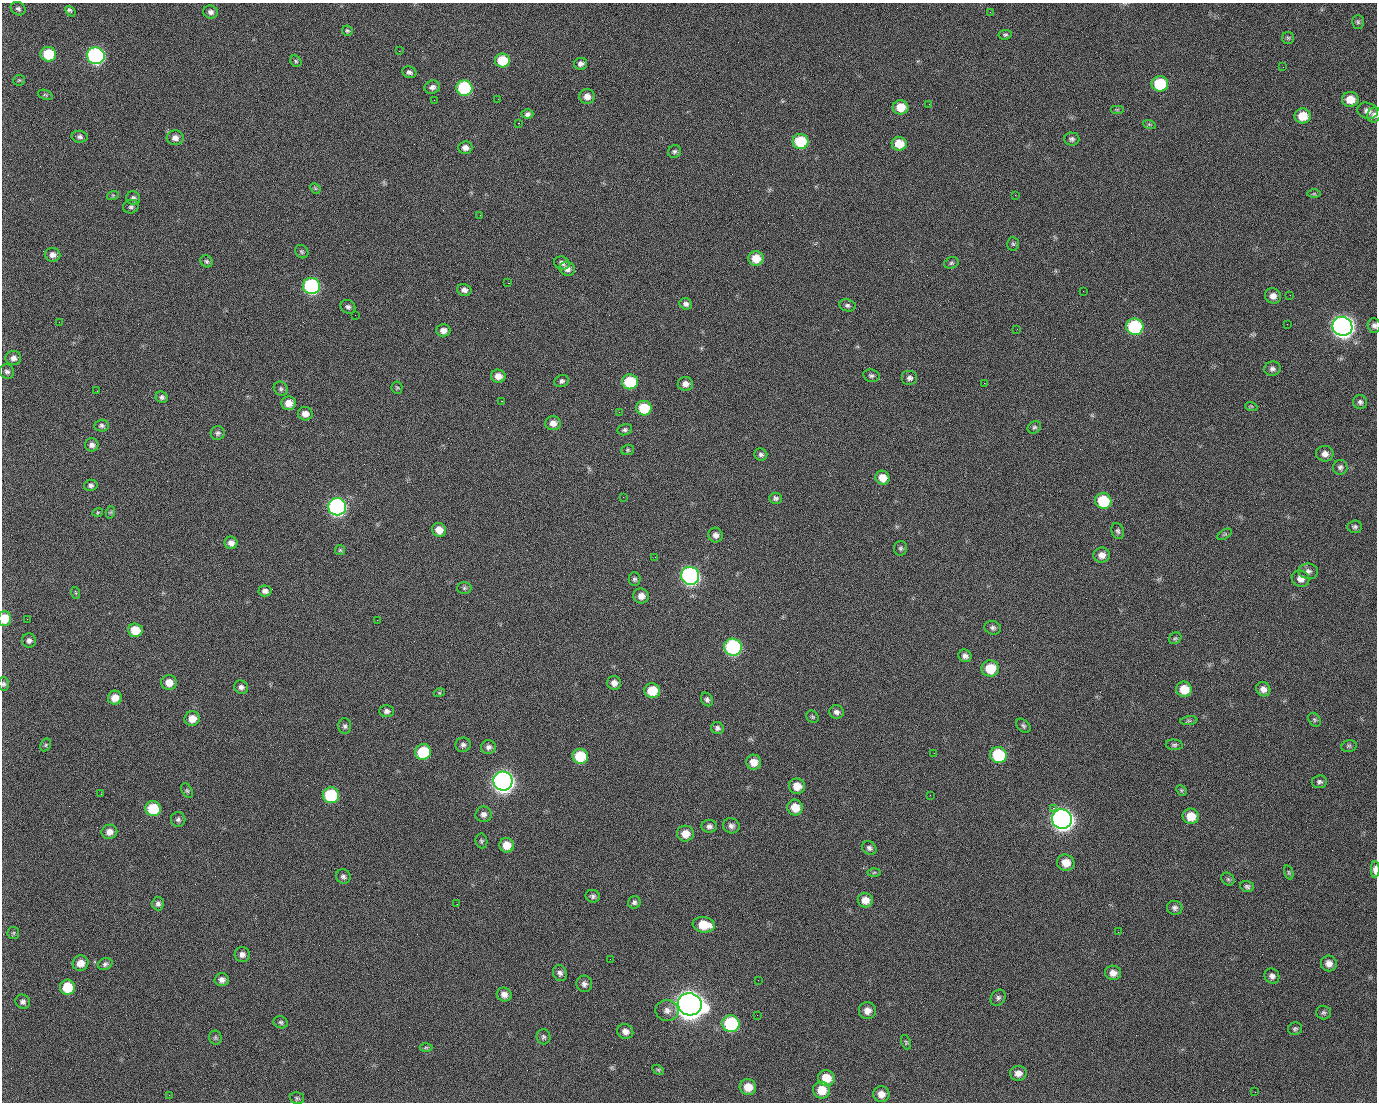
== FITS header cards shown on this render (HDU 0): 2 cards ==
NAXIS1  =                 1375 / length of data axis 1
NAXIS2  =                 1100 / length of data axis 2

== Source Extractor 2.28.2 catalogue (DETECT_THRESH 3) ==
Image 1375 x 1100 px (HDU 0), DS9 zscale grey, 1 PNG px = 1 image px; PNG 1379 x 1104 px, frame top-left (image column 1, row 1100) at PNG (2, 3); each listed source drawn as its Kron ellipse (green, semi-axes under 4 px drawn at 4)
Background 1450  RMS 28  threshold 85.4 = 3 sigma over >= 5 px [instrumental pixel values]
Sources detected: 244; all 244 listed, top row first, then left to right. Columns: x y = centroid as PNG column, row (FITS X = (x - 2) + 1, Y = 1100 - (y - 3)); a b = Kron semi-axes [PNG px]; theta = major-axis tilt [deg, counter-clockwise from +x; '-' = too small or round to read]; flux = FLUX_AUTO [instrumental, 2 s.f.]
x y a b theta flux
18 9 8 6 -30 5.0e+03
70 11 6 3 -49 6.1e+03
210 12 7 6 - 7.6e+03
990 12 3 2 - 1.8e+03
1358 22 7 5 -90 3.4e+03
347 31 5 5 - 2.9e+03
1005 35 7 4 7 3.4e+03
1288 38 6 6 - 3.6e+03
399 51 2 2 - 2.1e+04
48 54 8 7 - 7.4e+04
96 56 9 8 - 5.1e+05
502 60 7 7 - 5.8e+04
296 61 6 5 - 3.0e+03
580 64 6 6 - 7.9e+03
1283 67 3 2 - 8.9e+02
409 72 7 5 -22 5.5e+03
19 80 6 5 - 2.8e+03
1160 84 8 7 - 1.1e+05
432 87 8 6 14 6.9e+03
464 88 8 7 - 1.8e+05
45 95 8 4 -19 3.0e+03
587 96 8 7 - 1.4e+04
498 99 2 2 - 1.1e+03
1350 99 8 7 - 2.6e+04
434 100 2 2 - 3.8e+03
929 104 2 2 - 7.8e+02
901 107 8 7 - 3.6e+04
1117 110 7 4 0 2.4e+03
1367 111 10 8 -19 1.1e+04
527 114 6 5 - 5.6e+03
1374 115 8 6 61 6.0e+03
1303 116 8 7 - 3.6e+04
518 123 2 2 - 2.5e+04
1149 124 6 4 -19 2.5e+03
80 137 8 6 -8 5.4e+03
175 138 8 7 - 1.1e+04
1072 139 7 6 - 5.1e+03
800 142 8 7 - 9.3e+04
899 144 7 7 - 3.2e+04
465 148 7 6 - 9.7e+03
674 151 7 6 - 4.7e+03
315 188 6 4 -46 2.5e+03
1314 194 7 4 0 2.9e+03
113 195 6 4 18 2.1e+03
1015 195 2 2 - 7.0e+03
133 198 7 6 - 6.2e+03
131 207 8 6 14 5.1e+03
480 215 2 2 - 8.7e+02
1013 244 7 6 - 3.5e+03
302 252 7 6 - 3.7e+03
52 255 8 7 - 9.5e+03
756 258 7 7 - 3.3e+04
206 261 6 5 - 3.7e+03
562 263 8 6 -15 7.9e+03
951 263 7 5 16 3.6e+03
567 269 8 7 - 1.1e+04
508 283 2 2 - 5.3e+04
311 286 8 8 - 3.2e+05
464 290 7 6 - 7.9e+03
1083 291 2 2 - 2.9e+03
1290 295 2 2 - 1.8e+03
1273 296 8 7 - 1.1e+04
686 304 6 5 - 6.0e+03
847 305 8 6 -11 4.9e+03
348 307 7 6 - 5.6e+03
355 315 2 2 - 8.0e+02
59 322 2 2 - 1.2e+03
1287 324 2 2 - 1.2e+03
1374 325 7 6 - 5.8e+03
1342 326 10 9 - 1.5e+06
1135 327 9 8 - 1.8e+05
1017 329 2 2 - 7.9e+02
443 330 7 6 - 1.0e+04
13 358 8 7 - 9.5e+03
1272 369 8 7 - 6.8e+03
7 372 7 7 - 5.7e+03
498 376 7 6 - 1.6e+04
871 376 8 6 -10 4.8e+03
909 378 8 7 - 7.3e+03
561 381 7 6 - 5.2e+03
630 382 8 7 - 9.3e+04
984 383 2 2 - 1.9e+04
685 384 7 7 - 1.0e+04
397 388 6 5 - 2.7e+03
281 389 7 6 - 4.5e+03
97 391 2 2 - 1.3e+03
162 397 6 5 - 5.2e+03
501 401 3 2 - 5.9e+04
1360 402 7 7 - 5.2e+03
289 403 7 7 - 2.0e+04
1251 406 6 3 -18 2.2e+03
644 408 7 7 - 6.8e+04
619 412 2 2 - 8.6e+02
305 414 7 6 - 1.3e+04
553 423 8 7 - 1.5e+04
102 425 7 6 - 4.8e+03
1034 427 7 5 33 3.9e+03
625 430 7 5 12 4.3e+03
218 433 7 7 - 4.9e+03
92 445 7 6 - 7.8e+03
628 450 6 5 - 3.0e+03
761 454 6 6 - 5.1e+03
1325 454 9 8 - 1.1e+04
1340 467 7 7 - 5.5e+03
882 478 7 6 - 2.1e+04
91 485 7 5 13 5.4e+03
623 497 2 2 - 3.0e+03
776 498 6 5 - 4.7e+03
1103 501 8 7 - 9.0e+04
337 507 9 8 - 5.7e+05
98 512 5 3 - 1.9e+03
111 512 6 4 71 2.5e+03
1355 527 7 6 - 4.6e+03
439 530 7 6 - 2.0e+04
1118 531 8 6 -68 4.9e+03
1225 534 8 4 31 3.1e+03
715 535 7 7 - 8.8e+03
231 543 6 6 - 9.9e+03
901 548 7 6 - 4.3e+03
340 550 5 5 - 2.6e+03
1102 555 8 7 - 1.4e+04
655 557 2 2 - 7.9e+02
1308 571 10 8 -8 8.0e+03
690 576 9 9 - 6.7e+05
635 579 7 6 - 4.1e+03
1301 579 9 8 - 1.2e+04
464 588 7 6 - 4.0e+03
265 591 6 5 - 7.3e+03
76 593 6 4 -71 2.1e+03
641 596 8 7 - 1.3e+04
5 618 7 6 - 3.9e+04
27 619 2 2 - 4.1e+03
377 620 2 2 - 1.1e+04
993 628 8 6 -17 5.7e+03
135 630 7 7 - 4.0e+04
1175 638 6 5 - 3.2e+03
29 640 7 7 - 6.6e+03
733 647 9 8 - 3.2e+05
965 656 7 6 - 7.7e+03
990 669 9 8 - 4.7e+04
169 682 8 7 - 1.9e+04
614 683 7 7 - 1.1e+04
4 684 6 5 - 3.8e+03
241 687 7 6 - 7.2e+03
1184 689 8 7 - 3.7e+04
1263 689 7 7 - 1.1e+04
652 691 8 7 - 4.5e+04
439 693 5 3 - 1.9e+03
115 698 7 7 - 1.9e+04
707 699 7 5 -59 4.9e+03
387 711 7 6 - 6.5e+03
836 712 7 6 - 7.1e+03
812 717 7 5 -44 2.9e+03
192 719 7 7 - 2.1e+04
1314 720 7 5 -55 3.4e+03
1189 721 9 4 8 3.3e+03
345 726 8 6 -88 5.1e+03
1023 726 8 5 -42 4.2e+03
717 728 6 6 - 5.3e+03
46 745 7 5 61 3.0e+03
463 745 7 7 - 6.0e+03
1174 745 8 5 -5 4.2e+03
1349 746 8 5 16 3.5e+03
488 747 7 7 - 6.9e+03
423 752 8 7 - 9.6e+04
934 753 3 2 - 1.6e+03
998 755 8 8 - 1.2e+05
580 756 8 7 - 7.1e+04
754 762 7 7 - 2.1e+04
503 781 10 9 - 1.5e+06
1319 782 7 6 - 5.0e+03
797 786 8 7 - 2.4e+04
1181 790 6 4 -46 2.9e+03
187 791 7 5 -62 3.5e+03
101 794 3 2 - 2.6e+03
331 795 8 8 - 1.3e+05
930 795 2 2 - 6.4e+03
795 808 8 7 - 2.9e+04
1053 808 2 2 - 1.5e+04
153 809 8 7 - 7.2e+04
484 814 8 8 - 8.3e+03
1191 816 8 7 - 3.1e+04
178 819 7 7 - 5.4e+03
1062 819 10 9 - 1.5e+06
709 826 7 6 - 6.8e+03
731 826 8 7 - 7.4e+03
109 832 8 7 - 1.2e+04
685 834 8 8 - 2.0e+04
481 841 7 6 - 3.6e+03
507 845 7 7 - 2.6e+04
869 848 8 6 -31 6.0e+03
1066 863 9 8 - 2.3e+04
1375 869 8 4 90 1.3e+04
874 872 6 4 3 2.7e+03
1289 872 7 4 -71 3.1e+03
343 877 7 7 - 5.7e+03
1228 879 7 6 - 3.8e+03
1247 886 7 5 -16 4.6e+03
593 896 7 6 - 5.1e+03
865 900 7 7 - 1.7e+04
634 902 6 6 - 4.7e+03
158 904 7 6 - 6.5e+03
457 904 3 2 - 1.5e+03
1175 908 8 7 - 6.2e+03
704 925 11 7 -8 4.2e+04
1118 932 2 2 - 2.2e+03
13 933 6 5 - 3.3e+03
242 954 7 7 - 8.3e+03
610 959 2 2 - 2.3e+03
81 963 8 7 - 1.8e+04
1329 963 8 8 - 1.2e+04
105 964 7 5 26 4.9e+03
560 973 8 7 - 6.7e+03
1113 973 8 7 - 1.3e+04
1272 976 8 7 - 7.9e+03
222 980 7 6 - 8.8e+03
758 980 2 2 - 1.5e+03
584 984 8 8 - 7.3e+03
67 987 7 7 - 5.9e+04
504 995 7 7 - 1.1e+04
998 998 9 7 56 5.4e+03
23 1002 7 7 - 5.8e+03
690 1004 12 11 - 3.3e+06
667 1010 11 10 - 1.2e+04
867 1010 8 8 - 1.4e+04
1323 1012 7 7 - 4.3e+03
757 1015 2 2 - 1.1e+03
281 1022 7 6 - 3.9e+03
731 1024 8 8 - 1.9e+05
1295 1029 7 6 - 4.1e+03
625 1032 8 7 - 1.1e+04
543 1037 7 7 - 4.6e+03
215 1038 7 6 - 3.8e+03
906 1042 7 4 -66 2.9e+03
426 1047 6 4 0 2.7e+03
658 1070 6 4 -30 2.8e+03
1018 1073 8 7 - 1.2e+04
826 1078 8 8 - 3.5e+04
748 1087 8 8 - 3.0e+04
821 1090 8 8 - 3.5e+04
1255 1092 2 2 - 8.8e+02
881 1094 8 8 - 1.4e+04
169 1095 2 2 - 5.3e+03
297 1098 7 5 -14 3.7e+03
At the frame edge (FLAGS 8, measured only in part): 5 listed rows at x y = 1374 115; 1374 325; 5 618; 4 684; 1375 869